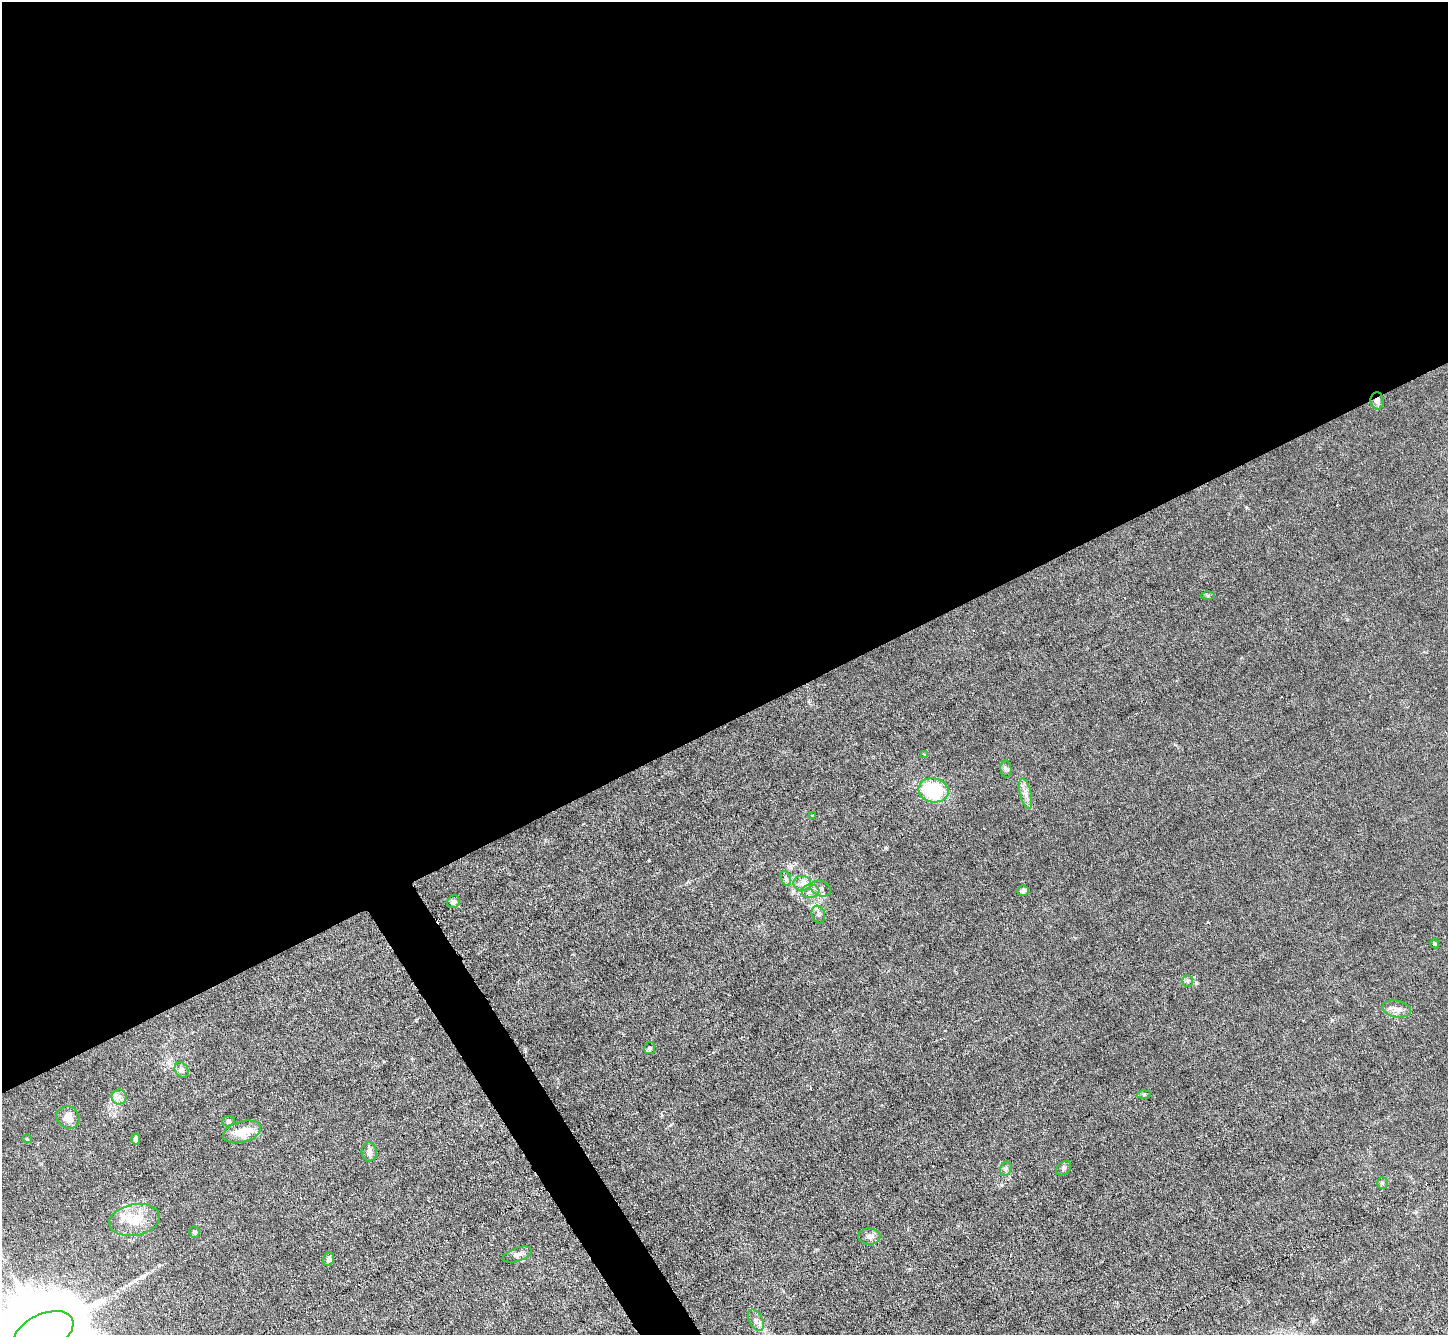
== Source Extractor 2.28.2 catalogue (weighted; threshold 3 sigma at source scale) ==
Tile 2 of 4 x 4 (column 2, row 1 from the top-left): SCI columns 1447-2892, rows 4151-5483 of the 5785 x 5774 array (HDU 1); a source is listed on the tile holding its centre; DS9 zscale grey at full resolution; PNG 1450 x 1337 px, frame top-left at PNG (2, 2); each listed source drawn as its Kron ellipse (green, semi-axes under 4 px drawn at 4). Shown black and unused: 56% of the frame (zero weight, under 3 of 6 exposures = <1% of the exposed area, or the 3 px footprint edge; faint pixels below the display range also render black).
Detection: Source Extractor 2.28.2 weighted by HDU 2 'WHT'; one run over the whole footprint, this tile lists its part. Background 0.0256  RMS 0.0028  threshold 0.0115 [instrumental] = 3 sigma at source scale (4.09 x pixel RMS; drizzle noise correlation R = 1.36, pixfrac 0.8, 0.05/0.05 arcsec/px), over >= 5 px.
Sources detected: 38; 1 inside a brighter listed object's ellipse — not listed separately; the other 37 listed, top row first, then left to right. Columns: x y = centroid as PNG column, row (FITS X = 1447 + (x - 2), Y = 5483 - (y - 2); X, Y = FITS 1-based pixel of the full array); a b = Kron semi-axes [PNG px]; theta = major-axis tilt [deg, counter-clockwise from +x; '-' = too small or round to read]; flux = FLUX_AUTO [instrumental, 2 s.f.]
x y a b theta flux
1377 401 8 6 -84 1.2
1208 596 7 4 1 0.37
924 754 3 3 - 0.21
1006 769 8 5 -84 0.68
933 790 15 12 -12 17
1026 793 16 5 -77 1.6
812 815 2 2 - 0.17
786 878 8 5 -70 0.61
802 883 9 7 -7 1.3
821 889 10 7 -21 1.3
810 891 9 6 3 1.2
1023 891 5 5 - 0.87
454 902 7 6 - 0.71
818 914 9 6 -69 0.8
1435 944 5 4 - 0.38
1187 981 6 5 - 0.44
1397 1009 14 8 -11 1.8
650 1048 6 5 - 0.57
182 1070 8 6 -63 1
1144 1094 6 4 2 0.39
119 1097 7 7 - 1.2
68 1117 12 10 -36 2.9
228 1121 6 5 - 0.45
242 1132 19 10 16 4.9
27 1139 5 3 - 0.2
135 1139 6 4 -87 0.85
369 1152 9 7 -88 1.3
1063 1168 8 6 41 0.6
1006 1169 7 5 68 0.53
1382 1183 5 5 - 0.41
135 1220 25 15 11 7
194 1232 6 5 - 0.67
869 1236 11 8 -5 1.3
517 1255 15 7 18 1.3
329 1259 7 5 78 0.86
756 1320 12 6 -61 1.2
43 1333 32 18 25 8700
Overlapping masked pixels (flux is a lower limit): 1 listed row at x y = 1377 401
Isophote crosses this tile's border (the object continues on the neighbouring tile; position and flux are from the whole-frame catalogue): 1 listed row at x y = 43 1333
Unlisted compact peaks at least as high as the median listed source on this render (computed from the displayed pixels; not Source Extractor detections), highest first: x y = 793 891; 1196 983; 649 860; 886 848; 1247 508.